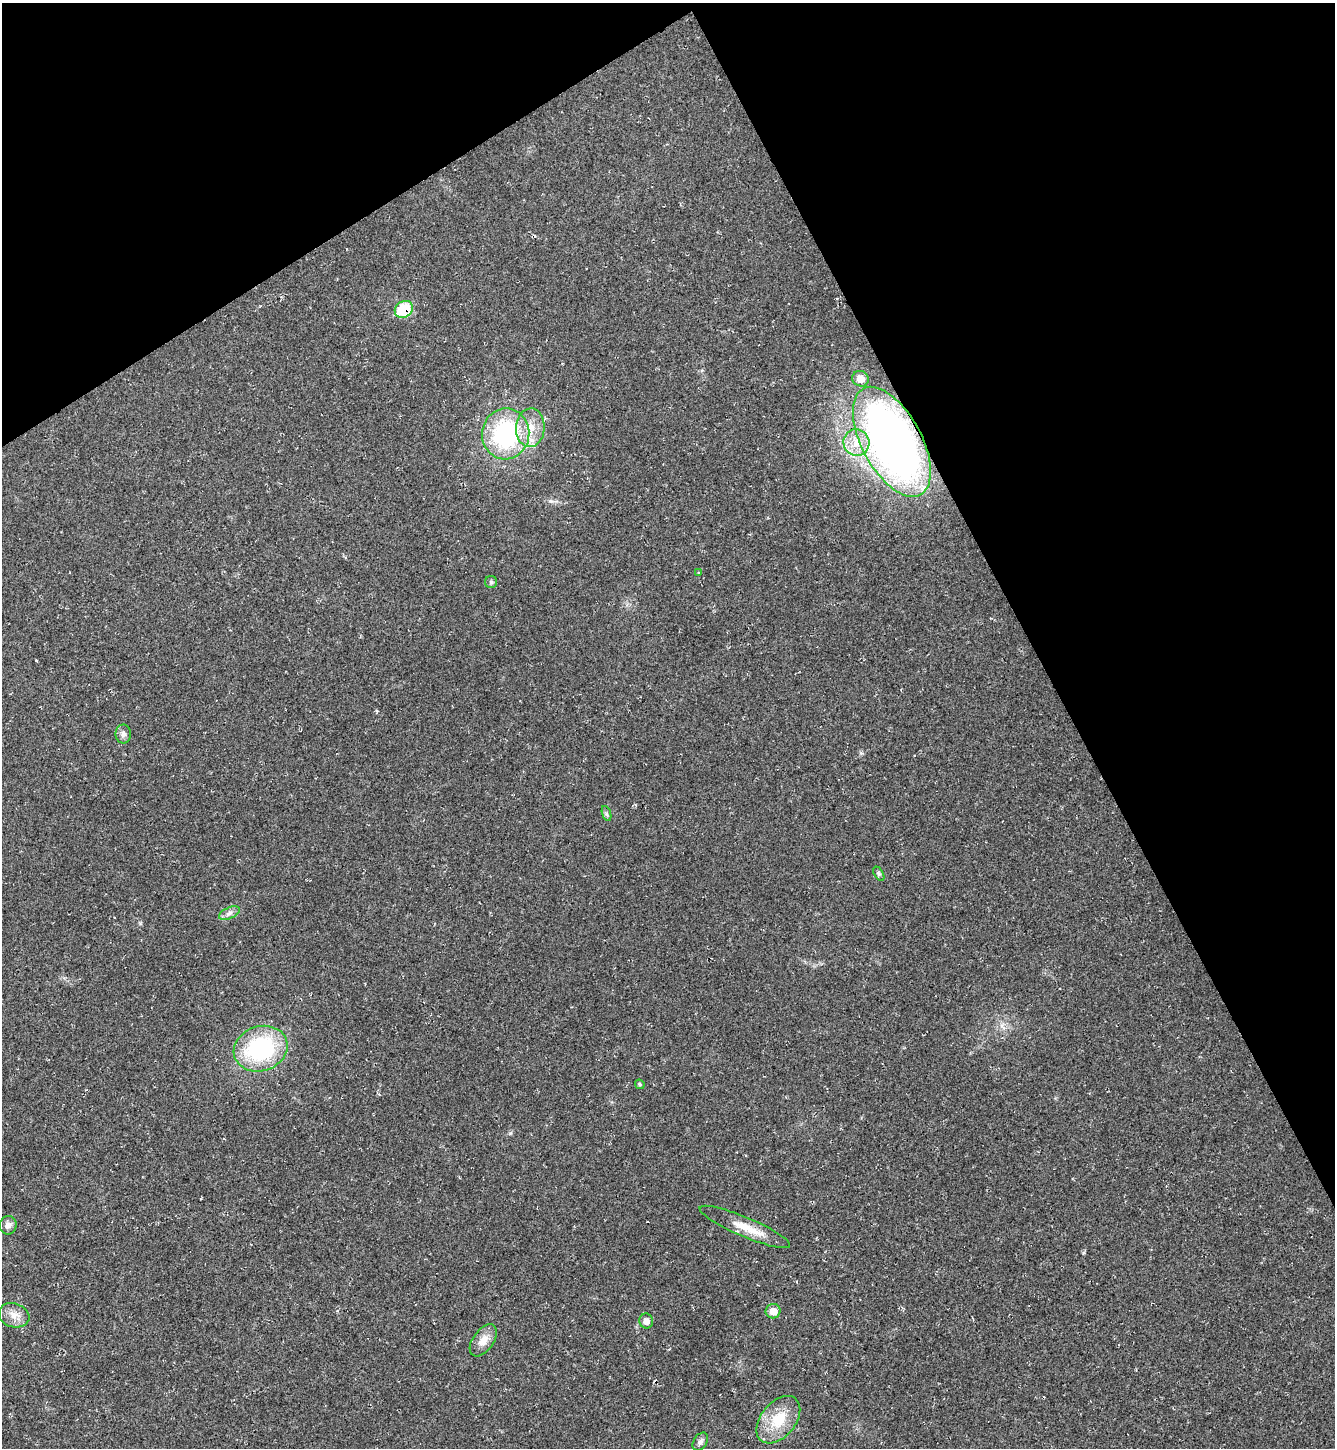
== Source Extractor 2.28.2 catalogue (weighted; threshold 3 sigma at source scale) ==
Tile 3 of 4 x 4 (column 3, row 1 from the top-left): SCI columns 2956-4288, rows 4338-5783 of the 5774 x 5783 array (HDU 1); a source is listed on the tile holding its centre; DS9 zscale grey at full resolution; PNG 1337 x 1450 px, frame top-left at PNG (2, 3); each listed source drawn as its Kron ellipse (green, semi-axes under 4 px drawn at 4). Shown black and unused: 28% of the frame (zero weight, under 2 of 3 exposures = <1% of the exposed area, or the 3 px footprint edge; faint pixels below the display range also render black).
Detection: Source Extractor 2.28.2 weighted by HDU 2 'WHT'; one run over the whole footprint, this tile lists its part. Background 0.0196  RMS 0.0059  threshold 0.0267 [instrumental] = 3 sigma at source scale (4.5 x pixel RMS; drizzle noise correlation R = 1.50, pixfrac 1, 0.05/0.05 arcsec/px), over >= 5 px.
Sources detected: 22; all 22 listed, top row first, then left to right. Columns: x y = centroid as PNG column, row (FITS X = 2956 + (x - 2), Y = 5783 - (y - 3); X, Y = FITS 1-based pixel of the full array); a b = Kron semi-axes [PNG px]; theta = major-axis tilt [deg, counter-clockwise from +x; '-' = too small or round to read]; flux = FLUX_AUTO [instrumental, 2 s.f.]
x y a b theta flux
404 309 9 8 - 27
861 379 8 7 - 5.7
530 428 19 14 86 11
506 434 25 23 80 72
892 442 60 29 -62 360
856 443 13 13 - 9.3
699 573 4 2 - 0.43
491 582 6 6 - 1
123 734 9 7 -90 2.3
606 814 8 4 -71 1
879 874 8 4 -59 1.1
229 913 11 5 25 2.4
261 1049 27 22 19 64
640 1084 5 4 - 0.84
8 1225 9 8 - 3.1
745 1227 49 9 -23 12
773 1311 7 7 - 5.8
14 1315 15 12 -19 5.7
646 1321 7 6 - 3.6
483 1340 18 10 54 6.4
778 1420 27 17 50 18
700 1442 10 6 58 2
Overlapping masked pixels (flux is a lower limit): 2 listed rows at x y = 404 309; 892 442
Unlisted compact peaks at least as high as the median listed source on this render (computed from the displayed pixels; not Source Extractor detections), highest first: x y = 510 1133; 1083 1253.